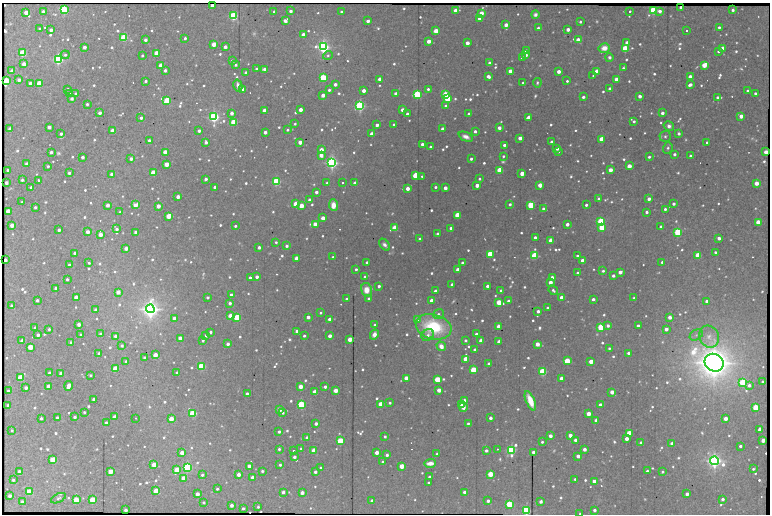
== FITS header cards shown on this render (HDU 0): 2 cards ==
NAXIS1  =                 1536 /fastest changing axis
NAXIS2  =                 1024 /next to fastest changing axis

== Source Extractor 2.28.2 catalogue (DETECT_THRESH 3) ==
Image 1536 x 1024 px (HDU 0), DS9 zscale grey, zoomed out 1/2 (1 PNG px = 2 x 2 image px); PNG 772 x 516 px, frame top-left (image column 1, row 1023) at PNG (2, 3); each listed source drawn as its Kron ellipse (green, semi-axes under 4 px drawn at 4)
Background 376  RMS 3.2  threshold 9.57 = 3 sigma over >= 5 px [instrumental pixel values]
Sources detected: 1341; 29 cannot appear on this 1/2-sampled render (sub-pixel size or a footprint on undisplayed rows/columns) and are neither listed nor drawn; of the other 1312, the 500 brightest by FLUX_AUTO listed and drawn (812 fainter detections omitted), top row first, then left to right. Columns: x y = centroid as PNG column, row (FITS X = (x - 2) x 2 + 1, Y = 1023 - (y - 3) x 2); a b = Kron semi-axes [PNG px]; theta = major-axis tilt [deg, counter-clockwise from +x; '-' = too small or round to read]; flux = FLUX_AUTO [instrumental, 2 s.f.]
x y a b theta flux
212 5 3 2 - 2.1e+03
681 7 3 3 - 4.9e+03
64 10 3 3 - 2.8e+05
653 10 3 3 - 2.1e+05
733 10 3 3 - 2.8e+03
43 11 3 2 - 2.6e+03
291 11 3 3 - 4.3e+03
456 11 3 3 - 2.6e+04
630 11 2 2 - 1.1e+04
660 11 3 3 - 5.3e+03
26 12 3 3 - 1.2e+04
274 12 2 2 - 1.7e+03
341 12 3 3 - 2.0e+03
481 13 3 3 - 1.2e+04
535 15 4 4 - 2.7e+03
234 16 3 3 - 2.2e+05
480 18 3 3 - 1.8e+04
285 21 3 3 - 5.3e+03
368 21 3 3 - 5.6e+03
580 22 2 2 - 1.8e+03
506 25 3 3 - 9.0e+03
719 27 2 2 - 2.1e+03
538 28 3 2 - 2.1e+03
40 29 3 2 - 2.0e+03
568 29 3 3 - 7.5e+03
51 30 3 3 - 4.6e+03
436 31 3 3 - 2.8e+04
686 31 2 2 - 3.7e+03
303 35 3 3 - 1.1e+04
124 38 3 3 - 1.2e+05
185 38 3 2 - 2.3e+03
145 40 3 3 - 4.0e+03
578 40 3 3 - 2.0e+04
429 41 3 3 - 1.2e+04
467 43 3 3 - 8.9e+03
627 43 3 3 - 7.3e+03
214 44 3 3 - 2.0e+04
84 47 3 3 - 5.5e+03
225 47 3 3 - 5.9e+03
323 47 4 3 - 6.7e+05
604 48 5 5 - 8.1e+03
625 48 3 3 - 7.4e+04
722 48 4 3 - 7.7e+03
526 50 3 2 - 2.2e+03
718 51 2 2 - 2.1e+03
22 53 3 3 - 1.1e+05
157 53 3 3 - 3.4e+04
65 55 4 4 - 2.1e+03
142 55 2 2 - 1.6e+03
328 55 5 4 - 1.9e+03
526 55 3 3 - 4.2e+03
609 57 4 4 - 2.5e+03
522 58 3 2 - 3.3e+03
58 59 3 3 - 3.6e+05
232 61 3 2 - 2.9e+03
489 62 3 3 - 2.0e+03
24 64 3 3 - 1.5e+04
161 65 3 3 - 1.8e+04
236 65 2 2 - 1.6e+03
704 65 4 3 - 2.7e+04
623 68 4 2 - 1.9e+03
256 69 3 3 - 1.6e+03
264 69 4 3 - 6.8e+03
165 70 3 3 - 3.8e+03
12 71 3 3 - 7.9e+03
510 71 3 3 - 1.6e+04
559 71 3 3 - 7.2e+03
597 71 3 3 - 2.6e+04
246 73 3 2 - 3.7e+03
488 76 3 3 - 5.4e+03
593 76 2 2 - 4.8e+03
690 77 3 3 - 1.1e+04
323 78 3 3 - 1.1e+05
380 79 3 3 - 1.1e+04
19 80 3 3 - 4.3e+03
617 80 3 3 - 2.8e+04
6 81 3 3 - 7.0e+04
146 81 3 2 - 2.5e+03
567 81 2 2 - 1.7e+03
30 83 3 3 - 5.7e+03
39 83 3 3 - 3.5e+04
523 83 2 2 - 2.3e+03
537 83 4 3 - 1.5e+03
335 84 3 3 - 5.4e+03
238 85 6 3 -77 4.5e+03
690 85 4 3 - 5.2e+03
67 89 3 2 - 2.5e+03
243 89 3 3 - 1.0e+04
428 89 2 2 - 2.1e+03
610 89 3 3 - 6.3e+03
329 90 3 2 - 2.5e+03
364 91 3 3 - 8.1e+03
747 91 3 2 - 1.8e+03
755 93 2 2 - 2.3e+03
70 94 3 2 - 3.9e+03
76 94 3 2 - 3.2e+03
396 94 3 3 - 6.3e+03
417 94 3 3 - 1.9e+05
445 94 3 3 - 2.5e+04
323 95 3 3 - 8.8e+03
640 96 3 3 - 5.9e+03
583 97 3 2 - 3.1e+03
717 97 3 2 - 2.6e+03
72 99 3 3 - 3.9e+03
448 99 3 3 - 9.0e+04
167 100 3 3 - 9.3e+04
87 104 2 2 - 2.3e+03
360 106 3 3 - 4.1e+05
446 106 3 3 - 2.3e+03
264 110 3 3 - 1.4e+04
300 110 3 3 - 9.5e+03
403 110 3 3 - 9.4e+03
100 113 3 3 - 4.7e+03
232 113 3 3 - 4.6e+03
662 113 3 3 - 5.4e+03
407 114 3 2 - 2.8e+03
469 114 3 2 - 2.3e+03
741 116 3 3 - 1.3e+04
214 117 3 3 - 4.8e+05
529 117 4 3 - 1.3e+04
141 118 3 2 - 3.6e+03
634 121 3 2 - 2.2e+03
234 122 3 3 - 8.2e+04
295 124 2 2 - 1.6e+03
377 125 3 3 - 4.7e+03
394 125 2 2 - 2.4e+03
669 126 5 5 - 4.0e+03
49 127 3 3 - 6.6e+03
499 128 3 3 - 6.6e+03
10 129 3 3 - 1.0e+04
443 129 3 3 - 6.3e+03
287 130 2 2 - 1.6e+03
113 131 3 3 - 2.4e+04
199 131 3 3 - 3.7e+03
475 131 3 2 - 3.2e+03
265 132 3 3 - 6.5e+03
679 133 3 3 - 3.2e+03
61 134 3 2 - 3.4e+03
372 134 3 3 - 8.7e+03
665 136 5 5 - 1.9e+03
466 137 8 4 -23 4.9e+03
520 138 3 3 - 1.0e+04
601 139 3 3 - 2.4e+04
149 140 3 2 - 2.8e+03
206 142 3 3 - 3.7e+03
300 142 3 3 - 9.8e+03
552 142 3 3 - 6.3e+03
707 142 2 2 - 7.6e+03
422 144 3 2 - 3.7e+03
504 145 3 2 - 3.4e+03
430 147 3 2 - 3.0e+03
668 148 6 4 75 2.2e+03
557 149 3 2 - 2.9e+03
321 150 3 3 - 1.3e+04
558 151 2 2 - 2.0e+03
51 152 3 2 - 3.4e+03
165 152 3 3 - 2.1e+04
766 152 3 3 - 1.3e+04
674 154 3 2 - 2.8e+03
321 155 3 3 - 8.0e+03
503 156 3 2 - 1.7e+03
691 156 3 3 - 3.7e+03
82 157 3 3 - 3.5e+03
649 157 3 2 - 2.4e+03
131 159 3 3 - 4.0e+03
471 159 3 2 - 2.8e+03
332 163 3 3 - 6.1e+05
26 164 3 3 - 4.1e+03
166 164 3 3 - 1.9e+04
48 166 3 2 - 1.7e+03
629 166 3 3 - 1.7e+04
8 170 3 2 - 2.0e+03
500 170 3 3 - 6.6e+04
610 170 3 3 - 1.1e+04
69 173 3 2 - 2.7e+03
153 173 3 3 - 5.0e+04
112 174 3 3 - 5.2e+03
522 174 3 3 - 1.7e+04
416 175 3 3 - 5.2e+04
422 176 3 3 - 1.5e+03
206 179 3 3 - 4.0e+03
479 179 2 2 - 1.7e+03
22 180 3 3 - 1.8e+03
38 180 2 2 - 1.1e+04
276 181 3 3 - 2.3e+05
6 183 3 3 - 4.8e+03
327 183 2 2 - 2.1e+03
342 183 2 2 - 5.0e+03
355 183 3 3 - 9.1e+03
756 183 3 3 - 1.6e+04
477 185 3 3 - 1.2e+04
540 185 3 3 - 1.9e+04
31 187 3 3 - 1.8e+03
215 187 3 3 - 8.3e+03
435 187 3 2 - 2.3e+03
408 188 3 3 - 8.3e+03
445 188 3 3 - 8.6e+03
316 192 3 3 - 4.6e+03
178 197 3 3 - 8.0e+03
599 199 3 3 - 4.8e+03
649 199 3 3 - 5.9e+03
309 200 3 3 - 3.7e+03
22 202 2 2 - 2.4e+03
296 204 3 3 - 4.1e+04
510 204 3 3 - 2.8e+03
674 204 3 2 - 3.6e+03
108 205 3 3 - 7.7e+03
135 205 4 3 - 1.7e+04
333 205 6 4 -87 1.0e+04
531 205 3 3 - 1.1e+05
586 205 3 2 - 2.7e+03
158 206 3 3 - 8.1e+03
301 206 3 3 - 2.4e+04
35 207 3 3 - 2.1e+03
543 209 3 3 - 2.9e+03
665 209 3 2 - 2.5e+03
8 211 3 3 - 2.6e+04
120 212 3 2 - 1.7e+03
647 212 3 2 - 2.8e+03
457 215 3 3 - 5.4e+04
168 216 4 3 - 2.6e+04
323 218 3 3 - 1.3e+04
601 221 3 3 - 1.3e+05
758 222 3 3 - 2.3e+04
315 224 3 3 - 1.5e+04
567 224 3 3 - 6.3e+03
12 225 3 3 - 1.3e+04
235 226 2 2 - 2.1e+03
602 227 3 3 - 5.3e+04
661 227 3 2 - 3.7e+03
395 228 4 3 - 6.8e+04
451 228 3 3 - 3.9e+03
116 229 4 2 - 3.5e+03
59 230 3 2 - 3.1e+03
87 232 3 3 - 7.3e+03
136 232 3 3 - 6.7e+03
678 232 3 3 - 1.7e+05
100 234 3 3 - 1.3e+04
438 234 3 2 - 3.7e+03
535 237 3 2 - 3.4e+03
719 238 3 3 - 6.1e+03
420 239 3 2 - 3.5e+03
551 240 3 3 - 2.5e+04
276 242 3 2 - 1.6e+03
384 245 7 4 -49 3.4e+03
287 246 3 2 - 3.0e+03
259 247 3 3 - 4.0e+03
126 248 3 3 - 7.9e+03
715 252 2 2 - 1.9e+03
74 253 3 2 - 2.4e+03
490 254 3 3 - 7.1e+04
698 255 3 3 - 4.9e+04
534 256 3 3 - 1.1e+05
577 256 3 2 - 2.0e+03
333 257 2 2 - 1.7e+03
297 258 3 3 - 2.0e+04
5 260 3 2 - 5.0e+03
582 260 3 3 - 7.0e+03
367 262 3 2 - 3.4e+03
662 262 3 2 - 2.3e+03
89 263 3 2 - 1.7e+03
462 263 3 2 - 2.3e+03
69 265 3 2 - 4.0e+03
356 269 3 2 - 2.0e+03
458 270 3 3 - 1.0e+04
603 271 3 2 - 1.9e+03
620 272 3 3 - 7.1e+03
578 273 3 2 - 3.3e+03
613 276 3 2 - 3.7e+03
257 277 3 3 - 5.1e+03
365 277 3 3 - 2.6e+03
250 278 3 3 - 3.9e+03
552 278 3 3 - 1.6e+04
67 279 3 2 - 2.3e+03
550 282 3 3 - 1.2e+04
452 285 3 2 - 5.0e+03
379 286 3 2 - 3.8e+03
487 286 3 2 - 3.7e+03
56 288 3 3 - 1.1e+04
366 290 7 5 -78 1.2e+04
553 290 5 3 - 2.2e+03
435 291 3 2 - 3.5e+03
501 291 3 2 - 3.2e+03
118 292 3 3 - 1.2e+04
231 295 3 2 - 3.5e+03
76 297 3 3 - 1.5e+04
208 297 3 3 - 2.5e+03
561 297 3 3 - 8.0e+03
634 298 2 2 - 1.6e+03
347 299 3 2 - 2.5e+03
369 299 3 3 - 5.3e+03
593 299 3 2 - 4.1e+03
37 300 3 2 - 2.9e+03
432 301 3 3 - 1.4e+04
509 301 3 3 - 4.6e+03
707 301 3 3 - 1.2e+04
499 302 4 3 - 3.8e+04
230 303 3 3 - 3.5e+03
12 306 3 3 - 3.2e+03
547 308 3 3 - 2.2e+03
150 309 4 4 - 1.1e+06
95 310 3 3 - 3.6e+03
538 311 3 3 - 4.5e+03
321 313 3 3 - 1.5e+03
438 314 5 4 - 2.3e+03
230 316 3 3 - 1.4e+04
237 317 3 3 - 1.0e+05
308 317 3 3 - 6.4e+03
670 317 3 3 - 7.2e+03
174 318 3 3 - 7.1e+03
330 319 3 3 - 6.3e+03
418 319 3 3 - 7.5e+03
79 324 3 3 - 6.2e+03
375 325 2 2 - 1.9e+03
499 326 3 3 - 1.3e+04
608 326 4 3 - 3.5e+03
638 326 3 3 - 7.3e+03
434 327 18 12 -16 6.5e+04
601 327 3 3 - 1.1e+05
35 328 3 3 - 3.0e+03
49 329 3 3 - 2.2e+03
666 329 3 3 - 7.2e+03
297 331 3 3 - 5.9e+03
210 332 3 2 - 2.3e+03
101 334 3 3 - 3.4e+03
374 334 5 4 - 6.0e+03
476 334 3 2 - 3.1e+03
38 335 3 3 - 3.9e+03
81 335 3 3 - 3.7e+03
206 335 3 2 - 3.7e+03
428 335 6 5 - 3.0e+03
696 335 7 5 30 1.8e+03
115 336 3 3 - 2.9e+03
304 336 3 3 - 2.3e+03
330 336 3 3 - 8.8e+03
709 337 11 9 -63 6.2e+03
180 338 3 3 - 9.0e+03
350 339 3 3 - 2.1e+04
203 340 3 2 - 1.6e+03
465 340 3 2 - 1.9e+03
22 341 3 3 - 1.0e+04
481 341 3 3 - 2.0e+04
71 342 4 3 - 1.7e+03
499 342 3 3 - 1.3e+04
228 344 3 3 - 4.2e+03
537 344 3 3 - 1.3e+04
122 346 2 2 - 2.5e+03
441 346 5 4 - 7.3e+03
30 347 3 3 - 2.7e+04
609 348 3 2 - 1.6e+03
475 350 3 2 - 3.9e+03
628 353 3 2 - 2.7e+03
99 354 3 3 - 5.0e+03
155 355 3 3 - 2.1e+04
144 358 3 2 - 2.7e+03
466 359 3 3 - 3.3e+04
126 361 2 2 - 1.8e+03
567 361 3 3 - 5.4e+04
591 361 3 3 - 1.9e+04
714 363 10 8 -30 2.5e+06
489 364 3 3 - 2.0e+03
201 366 3 3 - 1.4e+05
115 369 3 3 - 5.0e+04
473 370 3 3 - 8.6e+04
177 372 3 2 - 1.8e+03
543 372 3 3 - 1.7e+05
49 373 2 2 - 2.4e+03
60 373 3 2 - 3.2e+03
90 375 2 2 - 1.8e+03
20 378 3 3 - 6.9e+04
406 378 3 3 - 1.8e+04
561 378 3 3 - 6.3e+03
437 379 3 3 - 6.1e+04
743 382 3 3 - 1.4e+05
763 382 3 2 - 3.3e+03
749 385 3 3 - 3.9e+03
49 386 3 3 - 1.1e+04
69 386 5 3 - 1.5e+04
300 386 3 3 - 1.7e+04
325 387 3 2 - 3.7e+03
26 388 3 3 - 4.4e+03
336 390 4 3 - 1.0e+04
439 390 3 3 - 1.4e+04
8 391 3 3 - 1.8e+03
315 392 3 3 - 2.6e+04
612 392 3 3 - 1.2e+04
247 393 2 2 - 2.3e+03
94 399 3 2 - 4.0e+03
464 401 3 3 - 8.1e+03
530 401 10 4 -67 1.9e+04
390 403 3 2 - 1.7e+03
381 404 3 3 - 3.3e+04
8 405 3 2 - 2.3e+03
301 405 3 3 - 1.6e+05
462 405 3 3 - 6.6e+03
600 405 3 2 - 6.5e+03
463 407 4 4 - 6.3e+03
756 408 3 3 - 8.3e+04
279 410 3 3 - 1.5e+04
84 412 2 2 - 2.0e+03
193 413 3 3 - 1.4e+05
283 413 3 3 - 1.7e+03
588 414 3 3 - 1.8e+04
75 417 3 2 - 3.0e+03
115 417 3 3 - 1.5e+04
41 418 3 2 - 2.2e+03
57 418 3 3 - 6.2e+03
136 418 2 2 - 1.6e+03
490 418 3 3 - 5.0e+03
726 418 3 3 - 1.1e+04
171 419 3 3 - 1.9e+04
596 420 3 2 - 4.4e+03
106 423 3 2 - 2.9e+03
468 423 2 2 - 1.8e+03
316 424 3 2 - 4.5e+03
12 430 2 2 - 1.6e+03
760 430 3 3 - 1.6e+04
279 432 3 2 - 2.9e+03
629 433 3 3 - 4.5e+04
570 435 3 3 - 9.5e+03
550 436 3 3 - 7.2e+03
385 437 2 2 - 2.0e+03
307 438 3 3 - 5.7e+03
626 439 3 3 - 8.3e+03
575 440 3 3 - 4.6e+03
763 440 3 3 - 9.6e+03
340 441 3 3 - 1.2e+05
542 442 3 2 - 1.8e+03
641 443 3 3 - 5.1e+03
672 444 3 3 - 6.5e+03
740 446 3 3 - 2.7e+03
279 449 2 2 - 2.0e+03
301 449 3 2 - 2.8e+03
497 449 2 2 - 2.0e+03
584 449 3 3 - 5.5e+03
293 450 2 2 - 1.9e+03
314 450 3 3 - 1.9e+04
511 450 4 3 - 3.2e+05
486 451 3 3 - 3.2e+03
533 452 3 2 - 4.5e+03
182 453 3 3 - 1.3e+04
377 453 3 3 - 1.3e+04
437 454 2 2 - 1.8e+03
387 455 3 3 - 3.1e+03
578 456 3 3 - 6.8e+03
294 457 3 3 - 3.7e+03
53 460 3 3 - 5.4e+04
714 461 4 4 - 9.4e+05
383 462 3 3 - 1.6e+03
430 463 6 3 3 7.9e+03
154 465 3 3 - 2.7e+04
280 465 2 2 - 2.1e+03
249 466 3 3 - 8.2e+03
402 466 3 3 - 2.8e+04
187 467 3 3 - 2.8e+05
321 468 3 3 - 1.8e+03
753 469 3 3 - 1.6e+03
177 470 4 3 - 3.3e+04
19 471 3 3 - 2.7e+03
110 471 3 3 - 2.2e+04
262 471 3 2 - 2.1e+03
647 471 2 2 - 2.6e+03
315 472 3 3 - 4.3e+03
662 472 3 2 - 1.7e+03
238 474 3 3 - 6.7e+03
490 474 3 3 - 3.2e+04
202 475 3 2 - 1.7e+03
252 477 3 3 - 5.4e+03
429 477 2 2 - 3.1e+03
184 478 3 3 - 1.5e+04
575 479 2 2 - 1.7e+03
13 480 2 2 - 2.2e+03
594 482 3 3 - 1.6e+04
428 483 2 2 - 1.5e+03
217 489 2 2 - 1.6e+03
156 491 3 3 - 2.6e+04
29 492 3 3 - 6.9e+04
283 492 3 3 - 3.9e+03
464 492 3 2 - 3.1e+03
302 493 3 3 - 7.2e+03
197 494 3 3 - 1.0e+04
687 494 3 3 - 6.1e+03
10 496 3 3 - 5.9e+03
58 498 8 4 26 1.8e+03
723 499 3 2 - 3.4e+03
76 500 3 3 - 4.8e+04
92 500 3 3 - 5.3e+04
22 501 3 2 - 1.7e+03
372 501 3 3 - 3.9e+03
488 501 3 3 - 3.7e+03
204 502 2 2 - 1.8e+03
541 502 3 3 - 3.8e+03
509 504 3 3 - 8.2e+04
231 505 3 3 - 5.4e+03
258 507 3 2 - 1.8e+03
243 508 3 2 - 2.1e+03
126 510 3 3 - 4.0e+03
594 510 2 2 - 3.5e+03
526 511 3 3 - 3.0e+05
580 513 2 2 - 1.6e+03
At the frame edge (FLAGS 8, measured only in part): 2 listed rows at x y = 526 511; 580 513
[812 fainter detections neither listed nor drawn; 29 sub-pixel or undisplayed-footprint detections neither listed nor drawn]